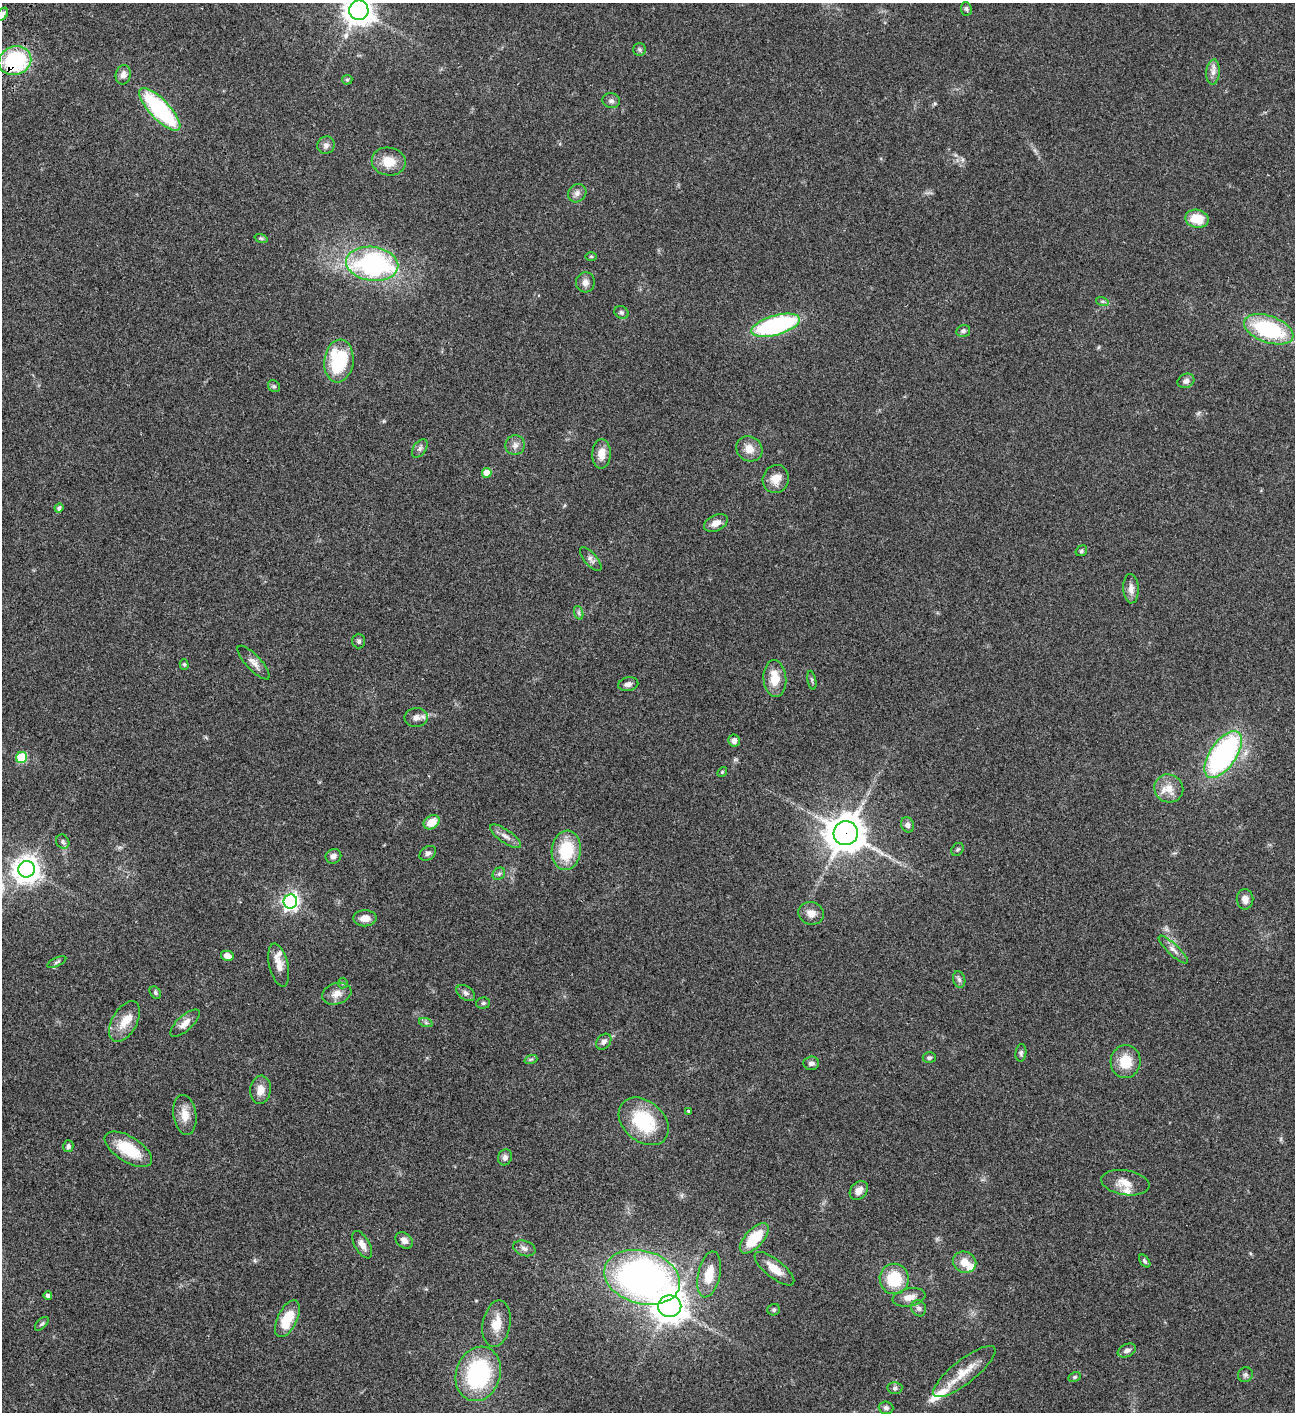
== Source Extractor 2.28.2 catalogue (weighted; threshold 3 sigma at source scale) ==
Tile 11 of 4 x 4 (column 3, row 3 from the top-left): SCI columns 3089-4381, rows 1613-3022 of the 6048 x 6047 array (HDU 1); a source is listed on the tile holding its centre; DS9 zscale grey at full resolution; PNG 1297 x 1414 px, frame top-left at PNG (2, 3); each listed source drawn as its Kron ellipse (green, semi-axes under 4 px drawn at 4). Shown black and unused: <1% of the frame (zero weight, under 3 of 4 exposures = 13% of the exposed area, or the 3 px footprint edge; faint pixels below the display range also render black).
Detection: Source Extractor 2.28.2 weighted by HDU 2 'WHT'; one run over the whole footprint, this tile lists its part. Background 0.0644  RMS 0.0059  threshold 0.0263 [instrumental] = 3 sigma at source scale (4.5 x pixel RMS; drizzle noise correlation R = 1.50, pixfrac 1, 0.05/0.05 arcsec/px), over >= 5 px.
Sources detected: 124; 6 inside a brighter listed object's ellipse — not listed separately; the other 118 listed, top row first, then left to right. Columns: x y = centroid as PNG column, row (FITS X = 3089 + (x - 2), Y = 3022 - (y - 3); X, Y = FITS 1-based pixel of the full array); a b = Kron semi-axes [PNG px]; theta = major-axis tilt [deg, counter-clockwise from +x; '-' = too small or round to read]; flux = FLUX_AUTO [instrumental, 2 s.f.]
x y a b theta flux
966 9 7 5 -82 1
359 10 10 9 - 660
2 14 7 5 54 2.2
639 49 6 6 - 1.1
15 61 16 14 20 56
1213 72 12 7 85 2.9
123 75 10 7 78 3.1
347 80 5 4 - 0.72
611 101 9 7 -15 1.8
160 109 28 10 -46 66
326 145 9 8 - 2.3
389 162 17 14 -10 9.4
577 193 10 8 45 2.5
1197 219 12 9 -11 13
261 238 7 4 -18 0.85
591 257 6 4 -1 0.62
372 264 26 17 -7 93
585 282 10 9 - 3.1
1102 301 6 4 -18 0.88
621 312 7 6 - 1.3
776 325 25 10 16 77
1269 329 26 13 -19 50
963 331 7 6 - 1.7
339 361 21 14 83 37
1186 381 9 7 25 2.2
274 386 6 5 - 0.97
515 445 10 9 - 2.9
420 448 10 6 55 1.7
749 449 14 12 -37 5.7
601 454 15 9 88 5.9
487 473 5 5 - 6.5
776 479 14 13 - 6.4
59 508 5 4 - 1.4
716 523 13 7 25 4.2
1081 551 6 5 - 0.86
591 559 15 6 -49 2.2
1131 589 15 8 -87 3.6
579 613 7 4 -71 1.1
359 641 7 6 - 1.2
254 663 22 7 -47 3.7
184 664 5 4 - 0.78
775 679 18 11 -85 9.9
812 680 9 3 -79 0.85
628 684 10 7 11 2.1
416 718 11 9 5 3.2
734 741 6 6 - 2.5
1223 754 27 13 55 110
21 757 5 5 - 27
722 772 5 4 - 0.7
1169 788 15 14 - 6.9
432 822 8 6 32 8.4
908 825 8 6 -65 2.3
846 833 12 12 - 1300
505 836 18 6 -34 3.4
63 842 7 6 - 1.4
957 849 7 5 51 1
566 850 20 14 83 23
428 853 9 6 34 1.6
333 856 8 7 - 2.3
27 869 8 8 - 610
499 874 7 5 44 1.3
1245 899 10 8 -88 3.7
290 901 7 6 - 200
811 913 13 11 -16 4.6
365 918 11 8 -1 4.6
1173 949 19 5 -44 3.1
227 956 6 5 - 3.7
57 962 10 4 26 1.1
279 965 22 9 -77 5.6
959 979 8 6 -73 1.6
343 983 5 5 - 0.71
155 993 7 5 -53 1
466 993 10 6 -35 1.9
337 994 15 10 17 4.9
483 1003 7 5 3 1
125 1021 22 12 61 8.9
185 1023 18 7 42 4.3
426 1023 7 4 -19 1
604 1042 9 6 50 2.2
1021 1053 9 5 83 1.3
929 1058 7 5 -2 1.3
531 1059 7 4 18 0.87
1126 1061 16 15 - 12
811 1063 8 6 2 2
260 1090 14 10 82 5.2
688 1111 3 3 - 0.63
185 1115 20 11 -81 6.9
644 1121 28 20 -41 32
68 1146 6 5 - 1.4
128 1149 27 12 -32 19
505 1157 8 7 - 2.3
1125 1183 24 12 -9 7.4
859 1191 10 8 48 4.2
754 1238 19 9 47 19
404 1240 9 7 -39 3.1
362 1245 15 7 -60 3.5
524 1248 11 7 -18 2.3
1145 1261 7 4 -54 1
965 1262 12 10 -22 6.6
774 1269 24 9 -39 8.1
709 1274 23 11 78 12
642 1277 39 26 -16 210
894 1279 15 14 - 20
48 1296 4 3 - 1.6
909 1297 16 8 10 4.7
670 1306 11 11 - 740
919 1308 8 7 - 1.7
774 1310 6 5 - 1
287 1319 20 9 64 15
42 1324 8 4 44 1
497 1324 23 14 80 8.9
1127 1350 9 6 24 2.1
964 1372 38 12 38 12
478 1374 28 22 71 58
1245 1375 8 7 - 1.5
1075 1377 6 4 27 0.85
895 1388 7 6 - 1.2
886 1408 7 6 - 1.5
Overlapping masked pixels (flux is a lower limit): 2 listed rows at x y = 15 61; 846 833
Isophote crosses this tile's border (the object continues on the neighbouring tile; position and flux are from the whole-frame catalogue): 2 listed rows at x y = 359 10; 2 14